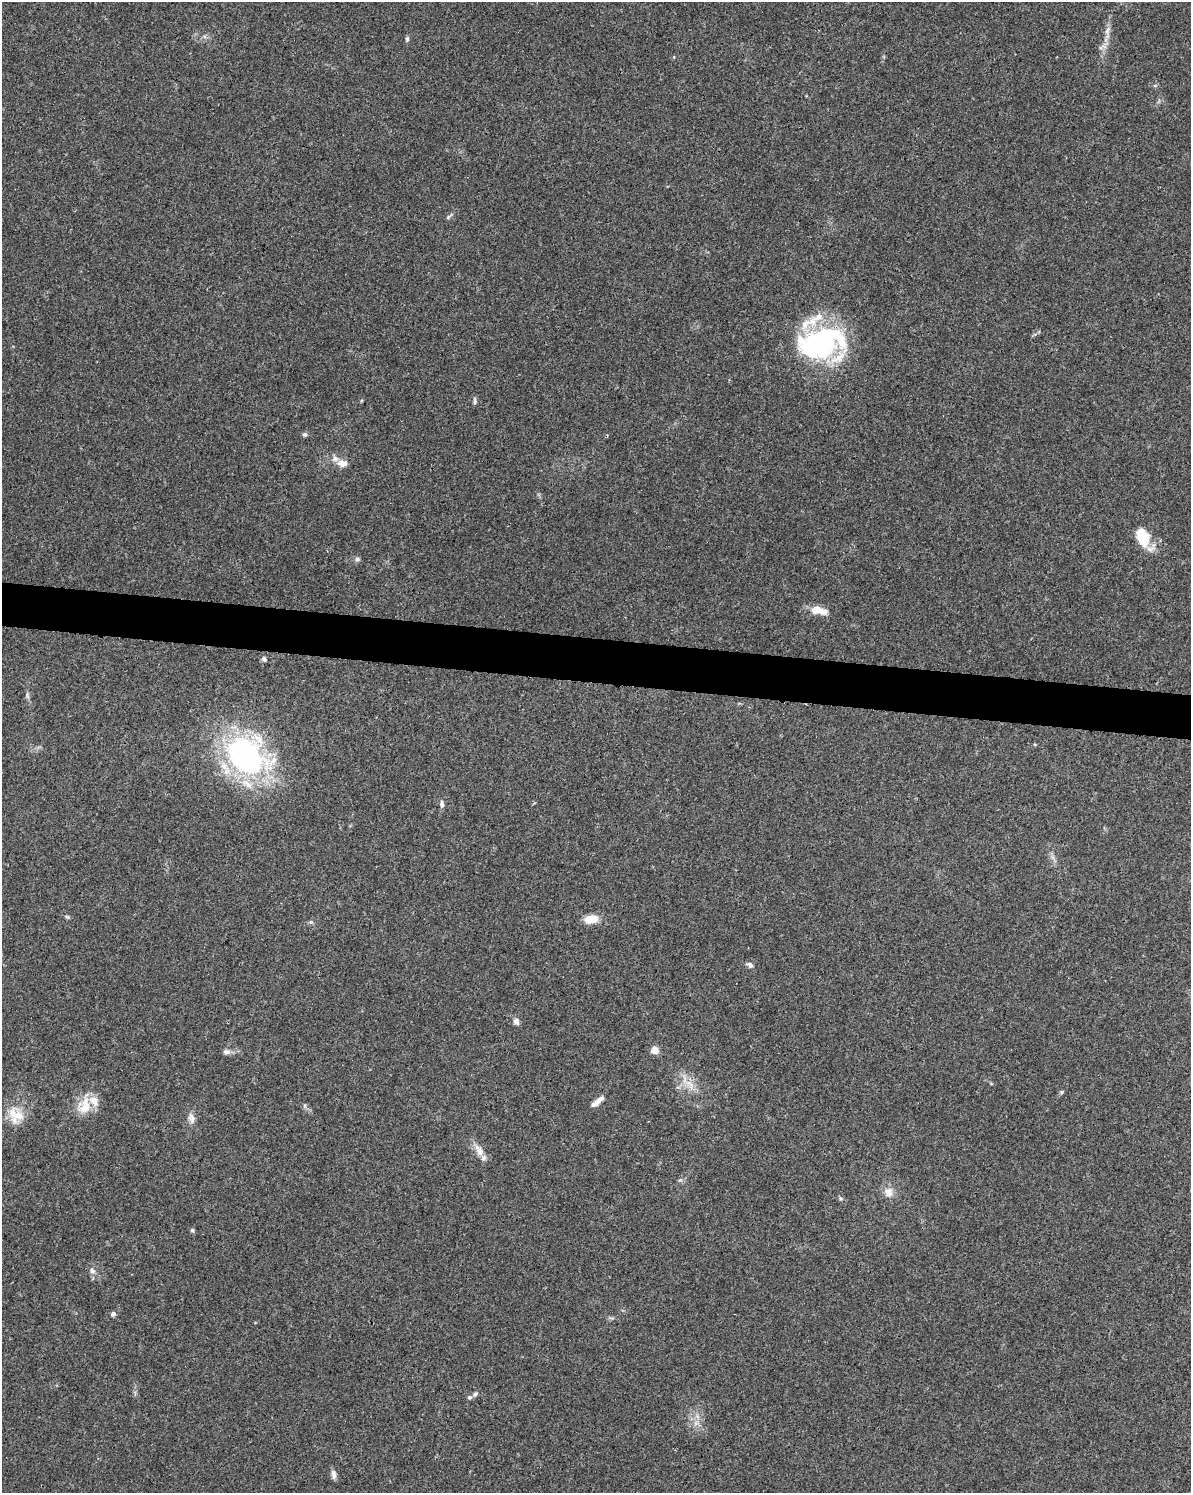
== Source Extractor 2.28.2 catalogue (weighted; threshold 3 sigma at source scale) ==
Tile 6 of 4 x 3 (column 2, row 2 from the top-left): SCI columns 1195-2383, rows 1722-3212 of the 4784 x 4997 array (HDU 1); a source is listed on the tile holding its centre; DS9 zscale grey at full resolution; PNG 1193 x 1495 px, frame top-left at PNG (2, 2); no overlay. Shown black and unused: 3% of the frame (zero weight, under 3 of 4 exposures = <1% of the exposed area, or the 3 px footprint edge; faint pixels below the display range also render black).
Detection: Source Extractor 2.28.2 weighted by HDU 2 'WHT'; one run over the whole footprint, this tile lists its part. Background 0.0366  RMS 0.0034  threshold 0.0152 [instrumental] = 3 sigma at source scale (4.5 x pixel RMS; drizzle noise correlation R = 1.50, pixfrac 1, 0.0396/0.0396 arcsec/px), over >= 5 px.
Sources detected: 45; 2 inside a brighter object's white glare — not listed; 7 inside a brighter listed object's ellipse — not listed separately; the other 36 listed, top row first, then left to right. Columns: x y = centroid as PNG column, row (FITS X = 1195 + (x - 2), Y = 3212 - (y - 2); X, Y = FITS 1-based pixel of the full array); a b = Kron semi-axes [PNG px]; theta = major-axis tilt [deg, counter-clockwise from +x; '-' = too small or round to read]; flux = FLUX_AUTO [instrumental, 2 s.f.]
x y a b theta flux
1107 30 11 6 65 1.5
407 39 7 4 82 0.68
448 217 7 4 46 0.56
822 341 44 35 65 52
475 401 10 5 -83 0.74
305 434 6 5 - 0.75
343 463 13 9 1 2.5
1142 538 20 11 -63 9.1
357 559 8 5 1 0.82
818 610 20 8 -12 5.1
264 659 7 6 - 0.9
246 755 47 36 -35 84
442 804 9 6 -83 1
67 917 7 4 -36 0.49
591 919 15 9 10 5
311 922 7 5 0 0.65
750 965 8 6 -29 1.1
516 1021 9 7 -84 1.4
655 1051 8 8 - 2.5
226 1052 10 7 0 1.4
690 1084 19 9 -49 4.1
1062 1092 6 4 89 0.44
598 1101 16 6 43 2.4
84 1106 29 17 74 7.6
13 1114 29 12 -86 6
191 1118 15 9 -73 2
479 1150 19 9 -67 3.2
888 1192 13 11 -68 3
841 1199 6 5 - 0.58
192 1230 5 4 - 0.71
92 1271 9 7 -32 1.2
113 1314 5 5 - 1.1
475 1394 7 6 - 0.71
470 1397 6 6 - 0.66
696 1423 7 5 44 1.1
333 1474 12 6 -81 1.4